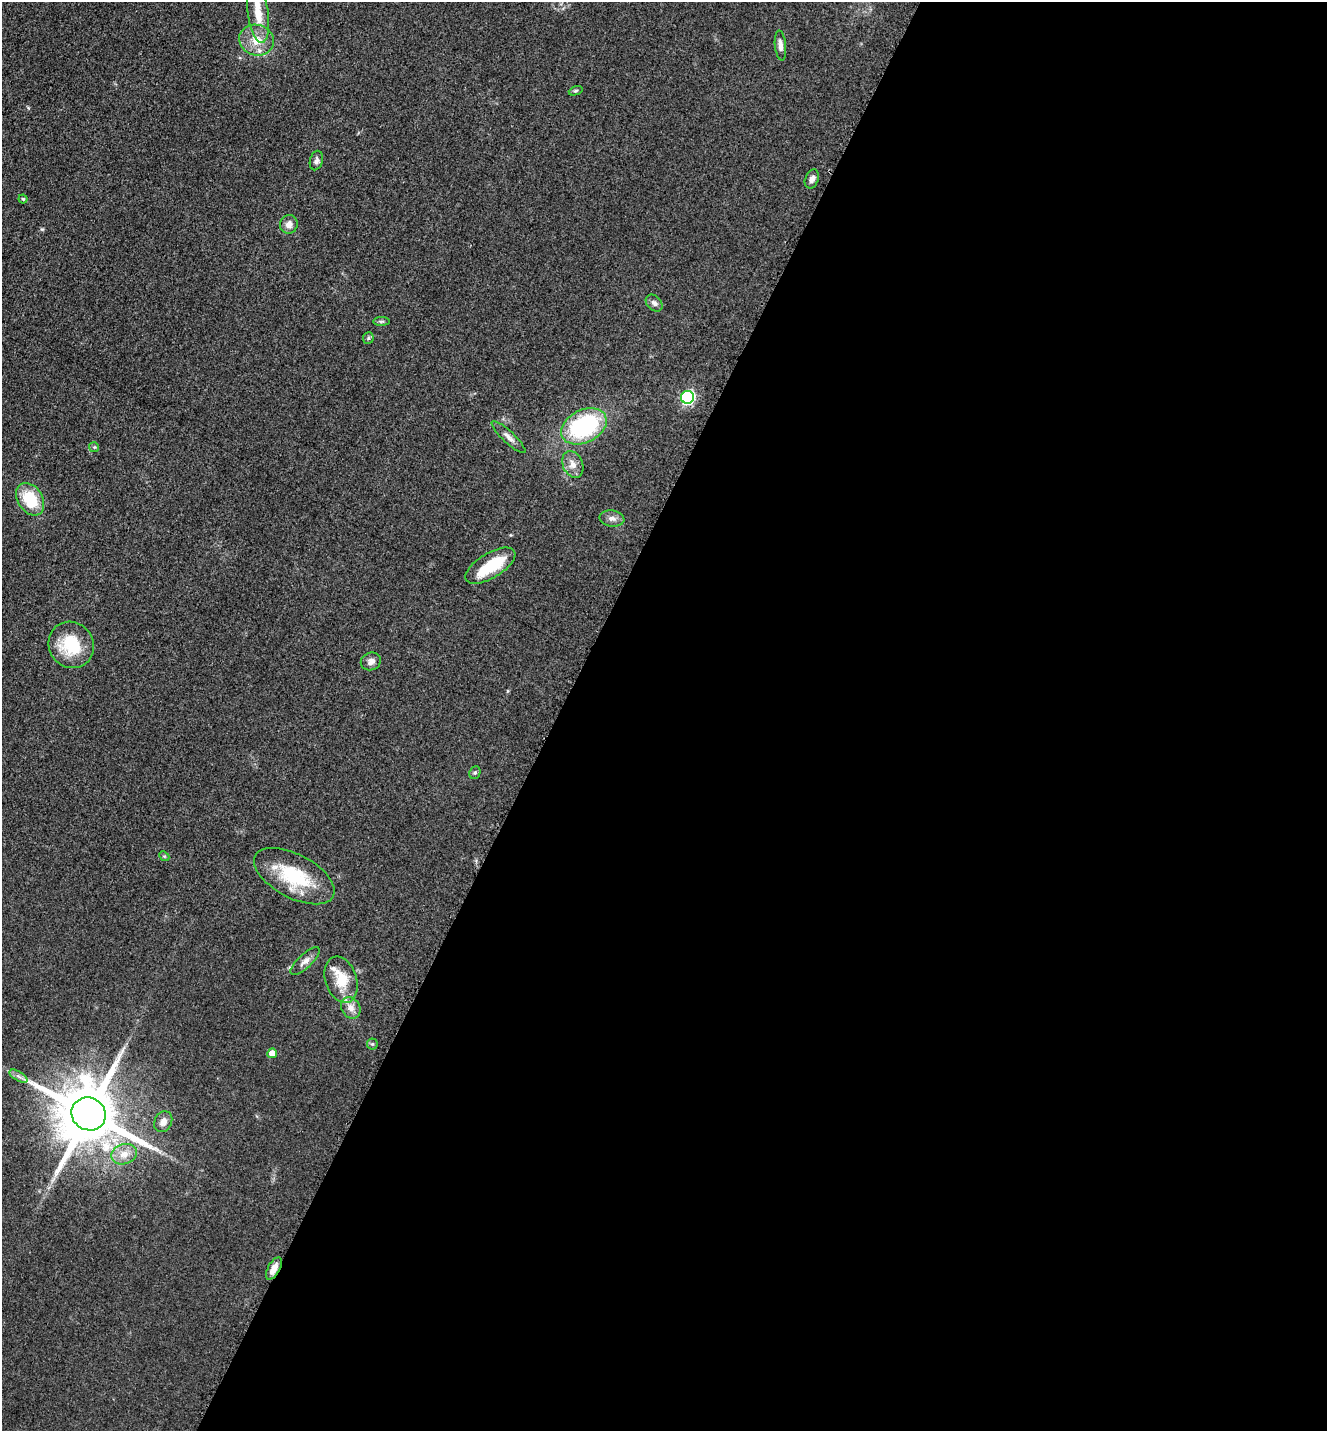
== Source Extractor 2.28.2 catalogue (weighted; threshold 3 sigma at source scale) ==
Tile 12 of 4 x 4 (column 4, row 3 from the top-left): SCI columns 4274-5598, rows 1471-2899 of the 5806 x 5775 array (HDU 1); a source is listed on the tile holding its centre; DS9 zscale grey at full resolution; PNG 1329 x 1433 px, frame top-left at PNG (2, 2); each listed source drawn as its Kron ellipse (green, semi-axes under 4 px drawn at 4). Shown black and unused: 58% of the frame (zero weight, under 3 of 5 exposures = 4% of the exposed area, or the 3 px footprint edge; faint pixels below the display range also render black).
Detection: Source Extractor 2.28.2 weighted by HDU 2 'WHT'; one run over the whole footprint, this tile lists its part. Background 0.0636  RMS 0.006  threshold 0.0271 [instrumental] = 3 sigma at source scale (4.5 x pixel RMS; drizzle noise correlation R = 1.50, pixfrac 1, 0.05/0.05 arcsec/px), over >= 5 px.
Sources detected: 37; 1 inside a brighter object's white glare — neither listed nor drawn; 2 inside a brighter listed object's ellipse — not listed separately; the other 34 listed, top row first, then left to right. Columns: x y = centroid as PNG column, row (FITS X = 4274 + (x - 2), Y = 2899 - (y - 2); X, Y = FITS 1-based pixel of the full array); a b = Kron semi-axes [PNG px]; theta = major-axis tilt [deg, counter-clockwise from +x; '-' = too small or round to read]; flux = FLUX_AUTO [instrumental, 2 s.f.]
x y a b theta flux
258 13 30 10 -82 11
256 40 17 15 -18 11
780 46 15 5 -84 3.1
576 91 7 4 20 0.92
316 161 10 6 76 1.9
812 179 10 6 67 2.4
23 199 4 4 - 0.73
289 224 9 8 - 3.9
654 303 10 7 -44 2.2
381 321 8 4 1 1.1
368 338 6 5 - 1
688 397 6 6 - 96
584 426 24 16 27 67
508 437 22 6 -44 3.6
94 447 5 5 - 0.85
573 464 14 10 -67 5
30 499 17 12 -58 22
612 519 12 8 -10 3.1
490 566 28 12 31 23
71 645 24 22 -55 26
371 661 10 8 23 3
475 773 6 5 - 1.1
164 856 6 4 -43 0.71
294 876 44 22 -28 36
305 961 19 7 43 3.7
341 980 24 15 -72 16
351 1008 11 9 -58 4.7
372 1044 5 5 - 0.94
272 1053 5 5 - 7
19 1076 10 4 -31 2
89 1114 17 16 - 5200
163 1122 11 8 62 4
124 1154 13 10 17 6.5
274 1268 12 6 61 4.8
Overlapping masked pixels (flux is a lower limit): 1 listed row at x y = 274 1268